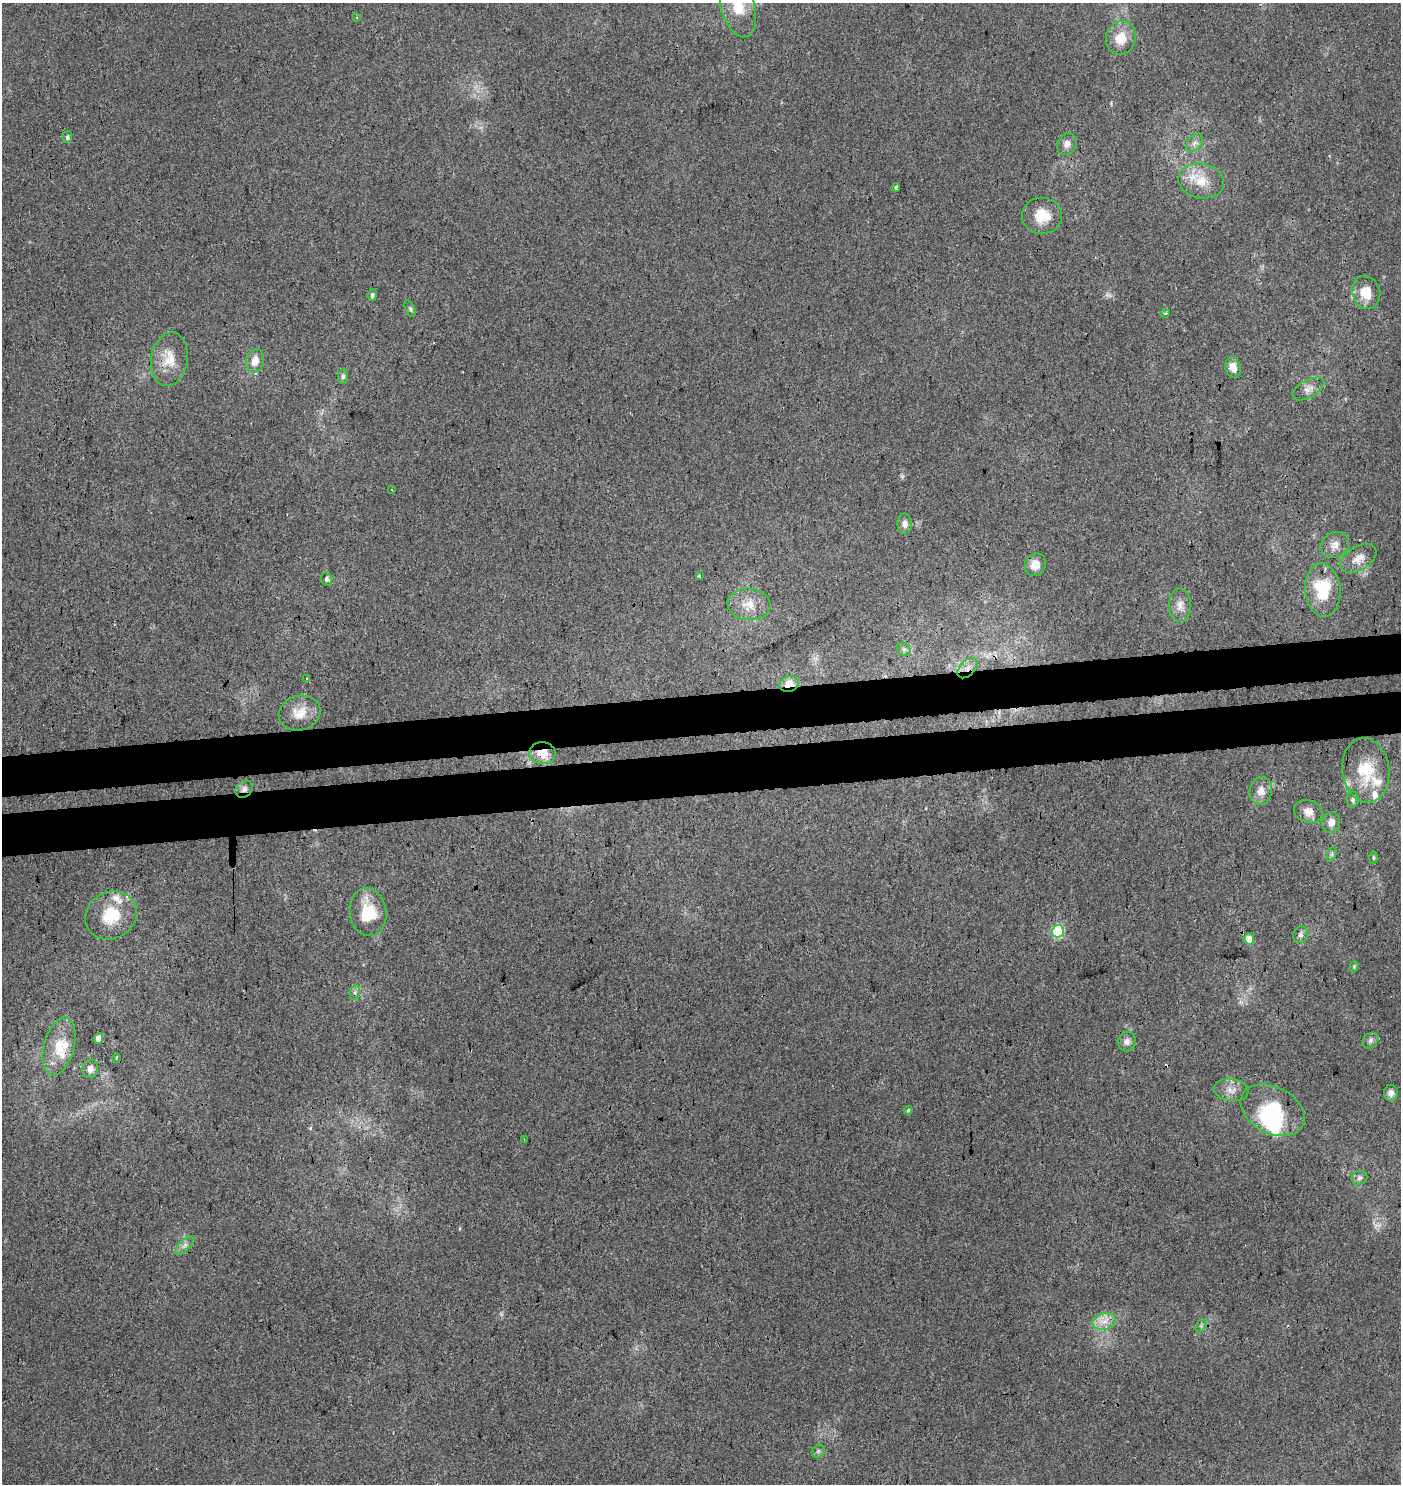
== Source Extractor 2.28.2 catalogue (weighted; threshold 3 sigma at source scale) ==
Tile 5 of 3 x 3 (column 2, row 2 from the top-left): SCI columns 1401-2799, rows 1534-3015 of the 4244 x 4552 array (HDU 1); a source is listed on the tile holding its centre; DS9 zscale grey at full resolution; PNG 1403 x 1486 px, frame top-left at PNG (2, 3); each listed source drawn as its Kron ellipse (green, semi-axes under 4 px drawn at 4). Shown black and unused: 6% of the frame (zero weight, under 3 of 4 exposures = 5% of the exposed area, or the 3 px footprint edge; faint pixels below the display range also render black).
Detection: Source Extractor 2.28.2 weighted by HDU 2 'WHT'; one run over the whole footprint, this tile lists its part. Background -0.00215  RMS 0.0037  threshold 0.0169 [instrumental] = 3 sigma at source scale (4.5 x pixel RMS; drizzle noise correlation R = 1.50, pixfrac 1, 0.0396/0.0396 arcsec/px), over >= 5 px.
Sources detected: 74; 1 too faint to see at this stretch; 1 cosmic-ray / hot-pixel residue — neither listed nor drawn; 7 inside a brighter listed object's ellipse — not listed separately; the other 65 listed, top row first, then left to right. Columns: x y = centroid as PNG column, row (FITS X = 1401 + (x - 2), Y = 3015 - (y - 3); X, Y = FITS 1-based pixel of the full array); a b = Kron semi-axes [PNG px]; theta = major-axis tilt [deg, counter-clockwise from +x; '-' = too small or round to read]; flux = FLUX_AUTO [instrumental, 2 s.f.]
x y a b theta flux
738 6 32 17 -75 15
357 18 3 3 - 0.44
1121 38 17 14 75 7.3
67 137 5 4 - 0.81
1194 143 11 6 50 1.7
1067 144 11 9 58 2.1
1201 181 23 17 -10 9
896 187 4 3 - 2.5
1042 216 20 18 -2 8
1366 293 17 14 -72 7.4
372 295 6 4 83 0.87
410 309 9 4 -66 0.71
1165 313 5 3 - 0.42
169 359 27 18 81 8.6
255 361 12 9 76 4
1233 367 11 7 -76 3.5
343 376 7 5 87 0.91
1308 389 17 8 28 2.7
392 489 3 2 - 0.41
905 524 10 7 -87 2.2
1335 545 15 12 32 3.2
1358 558 20 11 32 4.4
1035 565 11 10 - 3.6
699 576 3 3 - 1.2
327 579 7 5 -74 1.1
1323 590 27 17 -85 17
749 604 22 15 -6 6.4
1180 605 17 11 -89 3.4
904 649 7 6 - 1
967 668 12 7 47 2.8
307 678 3 2 - 0.62
789 684 10 8 19 5.3
300 713 21 17 17 6.6
542 753 13 11 -4 6.3
1366 770 32 23 -83 14
244 789 9 7 45 1.6
1261 791 14 11 78 3.4
1353 800 8 5 88 0.98
1308 811 15 11 -20 3.1
1331 822 10 9 - 2.5
1332 854 7 4 71 0.56
1373 858 6 3 90 0.47
368 912 24 18 -81 13
111 915 26 23 27 14
1058 931 6 6 - 35
1301 935 8 7 - 1.2
1249 939 5 5 - 3.5
1354 967 6 4 72 0.55
355 992 7 5 78 0.89
98 1038 5 4 - 2.5
1370 1040 9 7 46 1.3
1127 1041 10 8 71 2.1
59 1046 30 15 75 9.4
116 1058 5 3 - 0.3
90 1069 9 8 - 2.6
1231 1090 17 11 -8 3.5
1391 1093 8 7 - 1.7
908 1110 4 3 - 0.39
1273 1110 34 23 -27 22
524 1139 3 2 - 0.59
1359 1178 8 7 - 1.2
185 1245 12 5 45 1.5
1104 1322 12 8 14 3.5
1201 1326 7 4 57 0.69
818 1451 7 6 - 0.79
Overlapping masked pixels (flux is a lower limit): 5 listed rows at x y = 967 668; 789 684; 542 753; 244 789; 111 915
Isophote crosses this tile's border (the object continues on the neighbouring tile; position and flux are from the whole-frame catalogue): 1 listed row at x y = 738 6